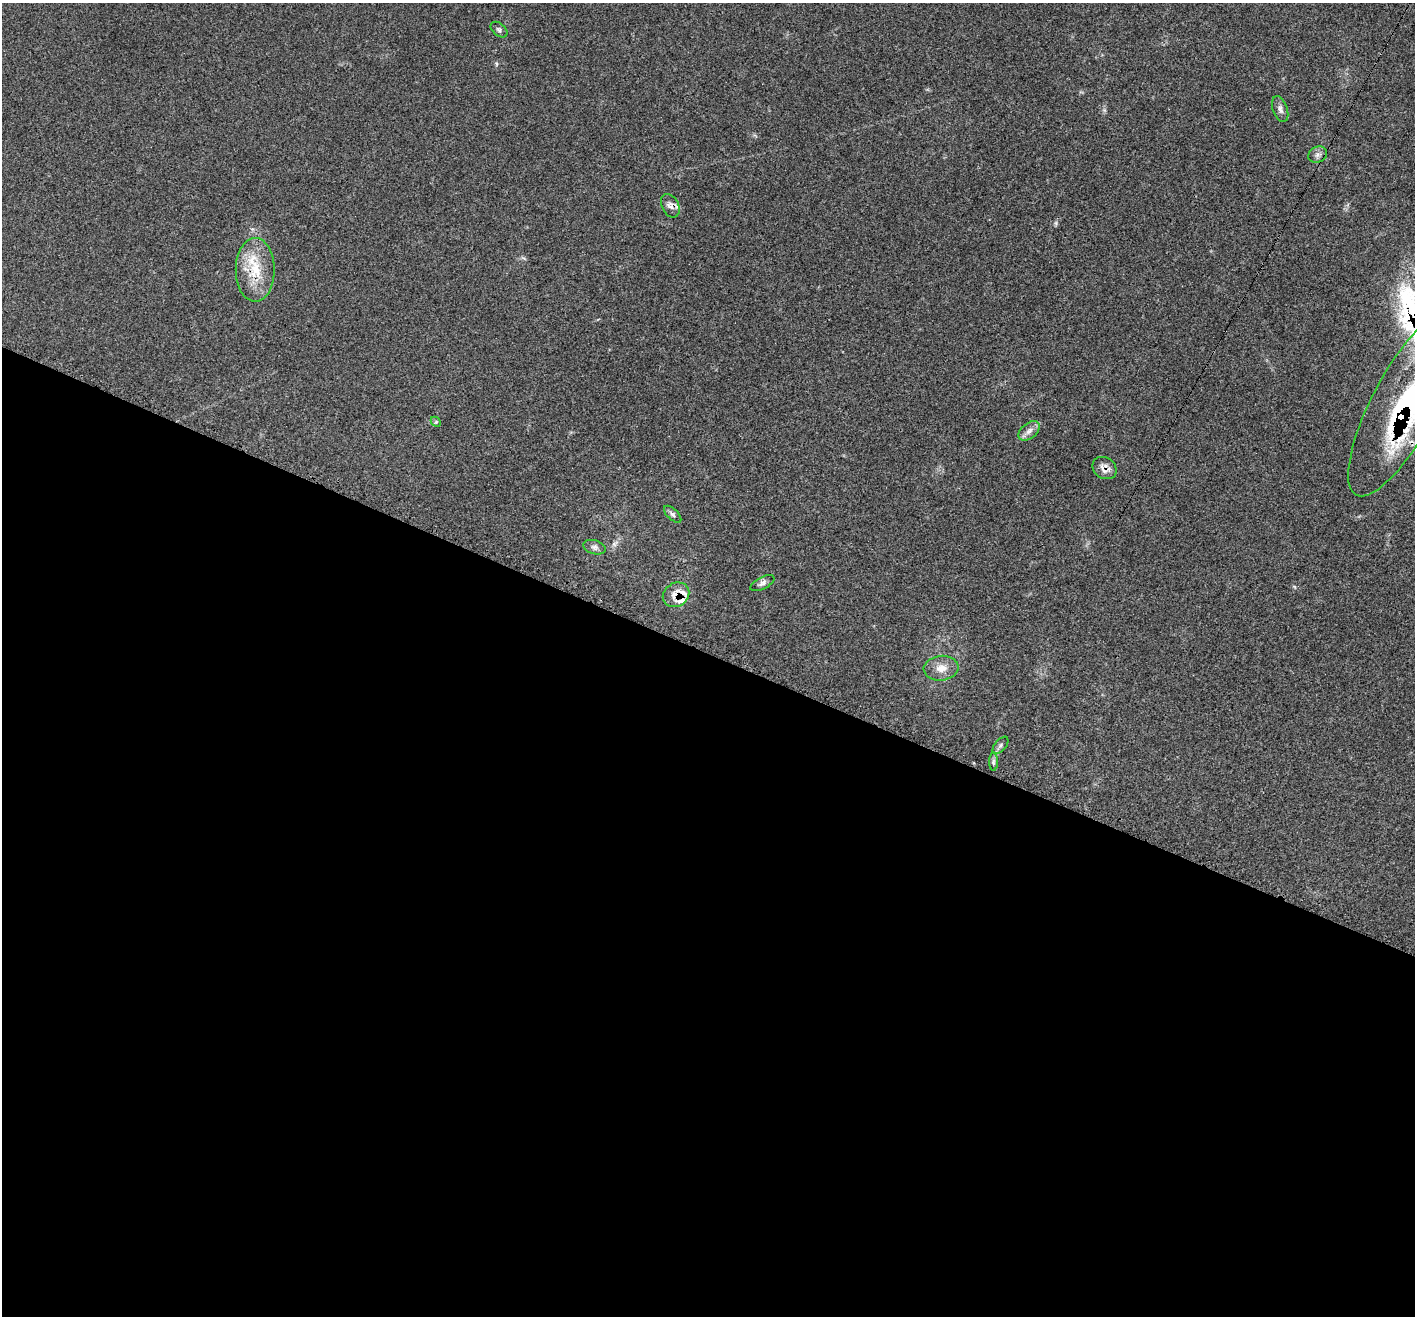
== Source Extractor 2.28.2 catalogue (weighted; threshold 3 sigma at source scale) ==
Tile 14 of 4 x 4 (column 2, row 4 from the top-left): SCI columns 1430-2842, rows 287-1600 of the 5678 x 5697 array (HDU 1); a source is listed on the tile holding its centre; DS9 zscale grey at full resolution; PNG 1417 x 1318 px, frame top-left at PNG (2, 3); each listed source drawn as its Kron ellipse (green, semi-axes under 4 px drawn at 4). Shown black and unused: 51% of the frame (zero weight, under 3 of 4 exposures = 2% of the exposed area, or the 3 px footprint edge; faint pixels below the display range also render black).
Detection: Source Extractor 2.28.2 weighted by HDU 2 'WHT'; one run over the whole footprint, this tile lists its part. Background 0.0708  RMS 0.0055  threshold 0.0246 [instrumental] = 3 sigma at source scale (4.5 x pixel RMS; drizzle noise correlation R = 1.50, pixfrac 1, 0.05/0.05 arcsec/px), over >= 5 px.
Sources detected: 19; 3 inside a brighter listed object's ellipse — not listed separately; the other 16 listed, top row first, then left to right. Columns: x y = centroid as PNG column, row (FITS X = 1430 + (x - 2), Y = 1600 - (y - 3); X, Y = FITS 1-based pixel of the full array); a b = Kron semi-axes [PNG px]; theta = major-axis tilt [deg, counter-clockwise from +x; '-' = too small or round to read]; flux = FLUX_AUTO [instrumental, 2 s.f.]
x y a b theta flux
499 30 10 6 -40 1.4
1280 109 13 7 -70 2.3
1318 155 10 7 26 2
670 206 12 8 -62 2.8
255 270 32 19 90 19
1403 405 102 32 62 93
436 422 6 4 -45 0.82
1029 431 12 7 39 3.1
1105 468 13 10 -34 3.9
673 514 11 5 -44 1.6
595 547 11 7 -17 2
762 583 13 6 27 2.2
676 595 14 11 32 6.2
941 668 17 12 6 6
1000 745 10 5 50 1.4
993 762 9 4 90 1.3
Overlapping masked pixels (flux is a lower limit): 3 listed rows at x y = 1403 405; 1105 468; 676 595
Isophote crosses this tile's border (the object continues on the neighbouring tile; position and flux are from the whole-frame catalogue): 1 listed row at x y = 1403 405